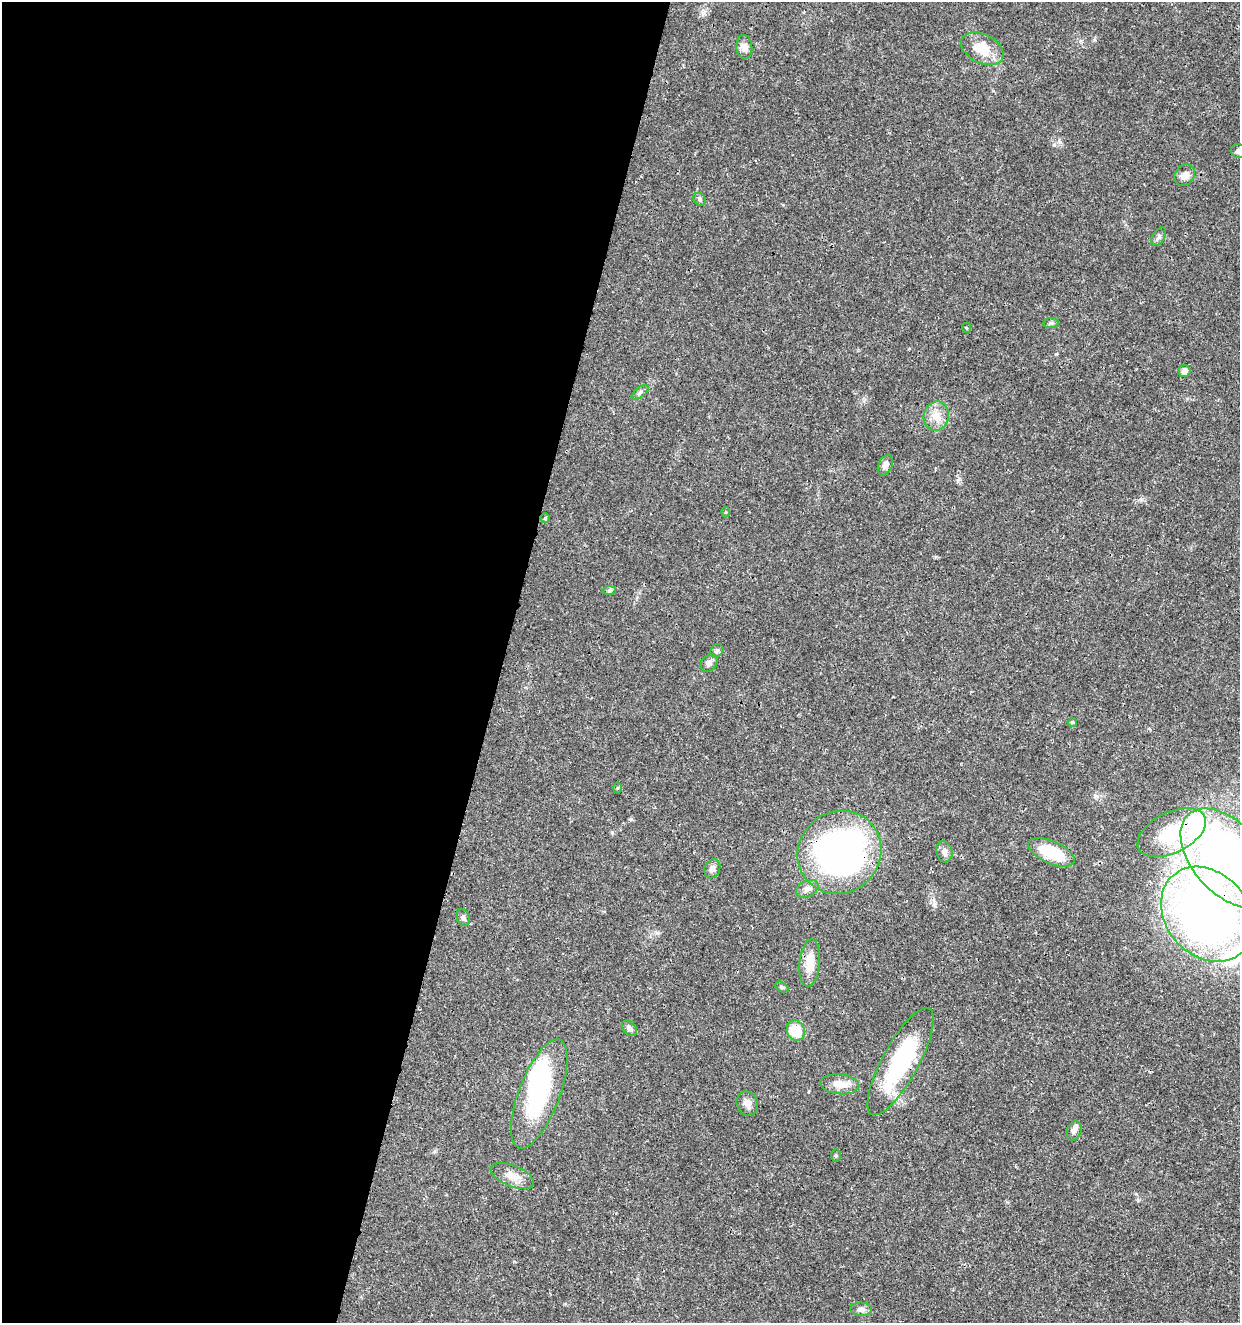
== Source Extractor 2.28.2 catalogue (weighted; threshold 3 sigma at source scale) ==
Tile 5 of 4 x 4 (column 1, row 2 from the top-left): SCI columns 286-1523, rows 2645-3965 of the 5462 x 5297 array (HDU 1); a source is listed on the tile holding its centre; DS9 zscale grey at full resolution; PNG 1242 x 1325 px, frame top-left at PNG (2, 2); each listed source drawn as its Kron ellipse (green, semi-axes under 4 px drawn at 4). Shown black and unused: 41% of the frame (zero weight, under 3 of 4 exposures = <1% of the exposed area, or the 3 px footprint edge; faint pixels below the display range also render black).
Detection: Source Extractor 2.28.2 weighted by HDU 2 'WHT'; one run over the whole footprint, this tile lists its part. Background 0.0181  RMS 0.002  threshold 0.00906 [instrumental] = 3 sigma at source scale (4.5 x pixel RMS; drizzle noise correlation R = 1.50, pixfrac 1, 0.0396/0.0396 arcsec/px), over >= 5 px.
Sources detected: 45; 2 inside a brighter object's white glare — neither listed nor drawn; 3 inside a brighter listed object's ellipse — not listed separately; the other 40 listed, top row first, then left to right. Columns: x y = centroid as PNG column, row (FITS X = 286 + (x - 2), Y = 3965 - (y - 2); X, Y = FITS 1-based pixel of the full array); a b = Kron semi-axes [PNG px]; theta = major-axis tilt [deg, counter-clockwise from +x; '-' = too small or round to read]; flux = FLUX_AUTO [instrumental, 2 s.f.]
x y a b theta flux
744 47 12 8 -85 1.2
982 49 22 14 -27 4.6
1238 151 7 7 - 0.6
1185 175 11 9 51 1.3
700 199 7 5 -49 0.39
1159 237 10 6 58 0.56
1051 323 7 5 10 0.46
967 328 5 3 - 0.17
1184 371 6 6 - 1.1
640 392 10 5 38 0.56
936 416 15 12 78 2.4
885 465 11 7 67 0.99
726 512 5 3 - 0.18
545 518 4 4 - 0.27
609 590 7 4 1 0.35
717 651 7 6 - 0.49
709 663 10 7 50 0.84
1072 722 5 4 - 0.32
617 788 5 3 - 0.19
1172 833 37 20 26 9.4
839 852 43 40 41 70
944 852 11 8 -76 0.99
1051 852 25 11 -24 8.6
1228 858 59 35 -48 83
712 869 10 7 66 0.86
807 889 12 8 26 1
1207 914 52 41 -49 140
463 917 8 6 -74 0.56
810 963 24 10 84 3.5
782 987 7 4 -27 0.36
629 1028 9 6 -46 0.62
796 1031 10 9 - 4.7
901 1062 60 18 61 21
840 1084 19 10 -5 2.4
539 1094 58 20 69 20
747 1104 12 10 -66 1.2
1074 1131 10 7 66 0.77
836 1156 6 5 - 0.3
512 1176 23 10 -22 2.3
861 1309 11 6 -3 0.85
Overlapping masked pixels (flux is a lower limit): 3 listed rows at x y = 1172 833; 839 852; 1207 914
Isophote crosses this tile's border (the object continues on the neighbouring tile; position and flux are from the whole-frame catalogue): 2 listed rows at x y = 1238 151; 1228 858
Unlisted compact peaks at least as high as the median listed source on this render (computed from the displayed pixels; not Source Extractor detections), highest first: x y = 703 13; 1054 145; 1056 354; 612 832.